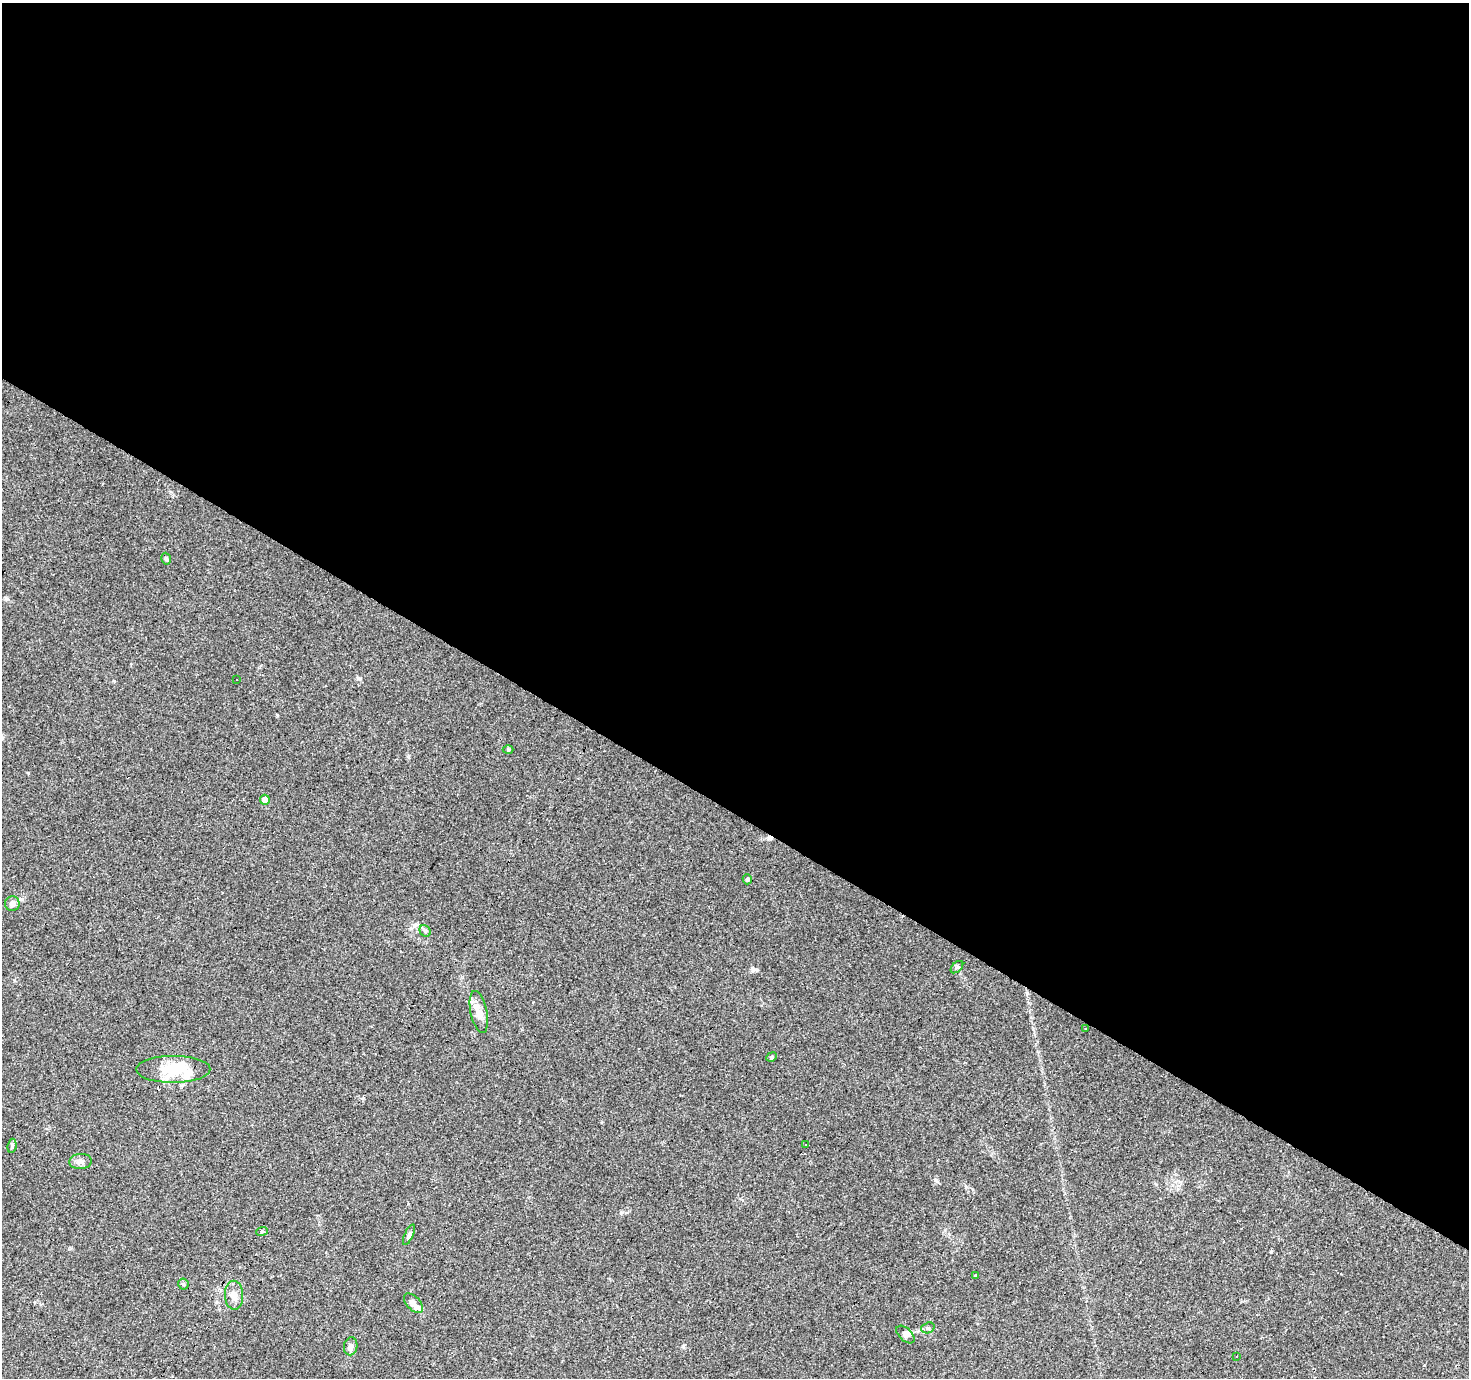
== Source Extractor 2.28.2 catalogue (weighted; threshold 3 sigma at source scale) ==
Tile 3 of 4 x 4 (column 3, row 1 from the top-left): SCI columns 2938-4404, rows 4380-5755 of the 5871 x 5941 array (HDU 1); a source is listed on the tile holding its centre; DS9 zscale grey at full resolution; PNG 1471 x 1380 px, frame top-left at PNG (2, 3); each listed source drawn as its Kron ellipse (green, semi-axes under 4 px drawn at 4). Shown black and unused: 59% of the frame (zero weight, under 3 of 4 exposures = <1% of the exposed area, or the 3 px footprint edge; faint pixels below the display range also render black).
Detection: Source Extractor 2.28.2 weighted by HDU 2 'WHT'; one run over the whole footprint, this tile lists its part. Background 0.0408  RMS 0.0038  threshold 0.017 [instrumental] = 3 sigma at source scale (4.5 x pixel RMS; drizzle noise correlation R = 1.50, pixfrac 1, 0.0396/0.0396 arcsec/px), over >= 5 px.
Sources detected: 37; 2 inside a brighter object's white glare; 9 cosmic-ray / hot-pixel residue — neither listed nor drawn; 1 inside a brighter listed object's ellipse — not listed separately; the other 25 listed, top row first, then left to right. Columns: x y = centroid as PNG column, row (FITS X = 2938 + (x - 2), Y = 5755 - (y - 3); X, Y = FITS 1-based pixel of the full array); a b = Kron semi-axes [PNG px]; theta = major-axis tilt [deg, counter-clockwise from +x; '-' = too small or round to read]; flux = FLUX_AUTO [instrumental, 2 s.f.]
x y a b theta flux
166 559 6 4 -74 0.56
236 679 2 2 - 0.3
508 749 5 3 - 0.4
265 800 5 4 - 2.5
747 879 5 4 - 0.6
12 904 7 7 - 1.8
425 931 6 5 - 0.77
957 967 7 4 45 0.68
479 1012 21 8 -78 3.9
1085 1029 3 2 - 0.27
772 1057 5 4 - 0.52
173 1069 37 13 0 12
806 1144 2 2 - 0.35
12 1146 7 4 82 0.7
81 1161 11 7 2 1.6
262 1231 6 3 20 0.42
409 1235 11 4 65 0.85
975 1275 3 3 - 1.4
183 1284 5 5 - 0.56
234 1295 14 9 -89 3
413 1303 12 6 -48 1.9
928 1328 7 5 19 0.81
905 1334 11 6 -43 1.3
351 1346 9 6 80 1.7
1236 1356 3 2 - 0.49
Unlisted compact peaks at least as high as the median listed source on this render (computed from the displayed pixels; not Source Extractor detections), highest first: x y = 683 1346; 1271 1252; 358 678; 753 970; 277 715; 935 1180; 28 773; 114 681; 966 1187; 363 1098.